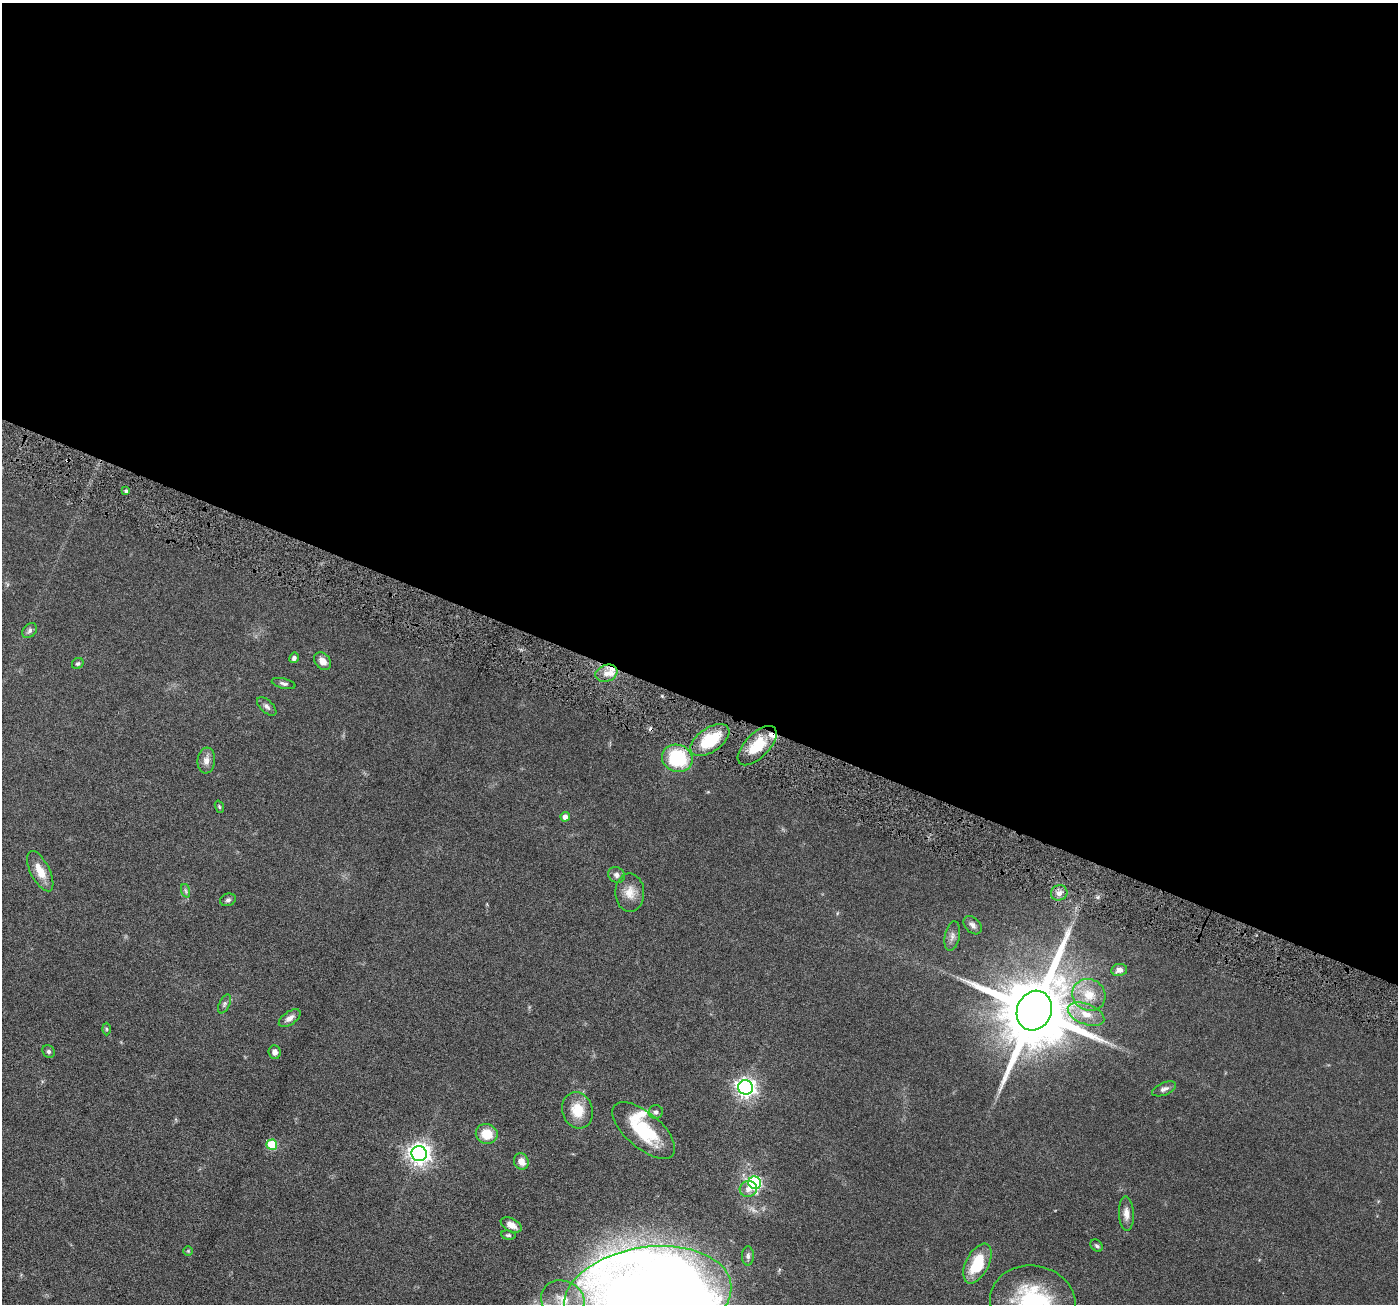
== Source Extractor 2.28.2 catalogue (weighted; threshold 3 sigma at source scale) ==
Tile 3 of 4 x 4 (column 3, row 1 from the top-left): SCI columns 2795-4190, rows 4184-5485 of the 5590 x 5630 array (HDU 1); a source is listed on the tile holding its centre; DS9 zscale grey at full resolution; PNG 1400 x 1306 px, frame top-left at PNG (2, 3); each listed source drawn as its Kron ellipse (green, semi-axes under 4 px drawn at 4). Shown black and unused: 54% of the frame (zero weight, under 4 of 8 exposures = <1% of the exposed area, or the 3 px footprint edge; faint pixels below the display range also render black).
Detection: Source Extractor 2.28.2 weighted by HDU 2 'WHT'; one run over the whole footprint, this tile lists its part. Background 0.0679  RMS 0.0049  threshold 0.02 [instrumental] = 3 sigma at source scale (4.09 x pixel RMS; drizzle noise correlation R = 1.36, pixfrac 0.8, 0.05/0.05 arcsec/px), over >= 5 px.
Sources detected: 57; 2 cosmic-ray / hot-pixel residue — neither listed nor drawn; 3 inside a brighter listed object's ellipse — not listed separately; the other 52 listed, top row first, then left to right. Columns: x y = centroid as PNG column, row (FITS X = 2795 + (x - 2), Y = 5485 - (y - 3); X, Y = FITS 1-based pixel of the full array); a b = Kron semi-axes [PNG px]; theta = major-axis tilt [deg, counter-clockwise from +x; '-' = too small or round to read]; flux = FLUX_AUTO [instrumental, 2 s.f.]
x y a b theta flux
126 491 4 3 - 0.87
30 630 8 6 47 1.3
294 658 5 4 - 1.2
323 661 10 7 -49 3.4
78 663 6 5 - 0.8
606 673 11 8 19 3.7
284 683 12 5 -13 1.2
267 706 12 6 -42 1.6
710 740 22 12 34 18
757 746 25 12 46 13
677 758 15 13 -20 28
206 761 13 9 84 2.8
219 807 6 4 -71 0.55
565 817 4 4 - 2.1
40 871 22 9 -63 6.8
616 875 8 7 - 1.6
186 891 7 4 -71 0.8
630 893 19 14 -89 5.5
1059 893 8 7 - 2.3
228 900 8 6 18 1.2
973 925 11 7 -47 1.7
952 936 15 7 78 2.3
1119 970 8 6 11 2.2
1089 995 17 15 -32 8.7
225 1004 10 5 64 1.2
1034 1011 20 17 67 5400
1086 1014 19 10 -21 6.3
290 1018 12 6 35 2.5
106 1029 6 4 -89 0.65
49 1052 7 5 -45 0.97
275 1052 7 6 - 2
746 1087 7 7 - 210
1164 1089 13 6 22 1.7
578 1110 18 15 -73 9.5
656 1112 7 6 - 1.4
644 1131 38 17 -41 23
487 1134 11 10 - 7.9
272 1145 5 5 - 22
419 1154 7 7 - 290
521 1161 8 7 - 3.6
755 1183 6 6 - 54
748 1189 9 8 - 2.6
1126 1213 17 7 -88 3.1
511 1225 11 6 -27 3.1
508 1235 7 4 -8 0.75
1097 1246 7 5 -43 0.88
188 1251 5 5 - 0.47
748 1256 9 6 90 1.4
977 1263 21 11 63 17
648 1296 84 48 8 640
563 1300 22 18 -21 9.6
1033 1302 43 36 -10 49
Overlapping masked pixels (flux is a lower limit): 1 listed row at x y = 710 740
Isophote crosses this tile's border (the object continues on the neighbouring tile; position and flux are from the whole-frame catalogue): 3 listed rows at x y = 648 1296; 563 1300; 1033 1302